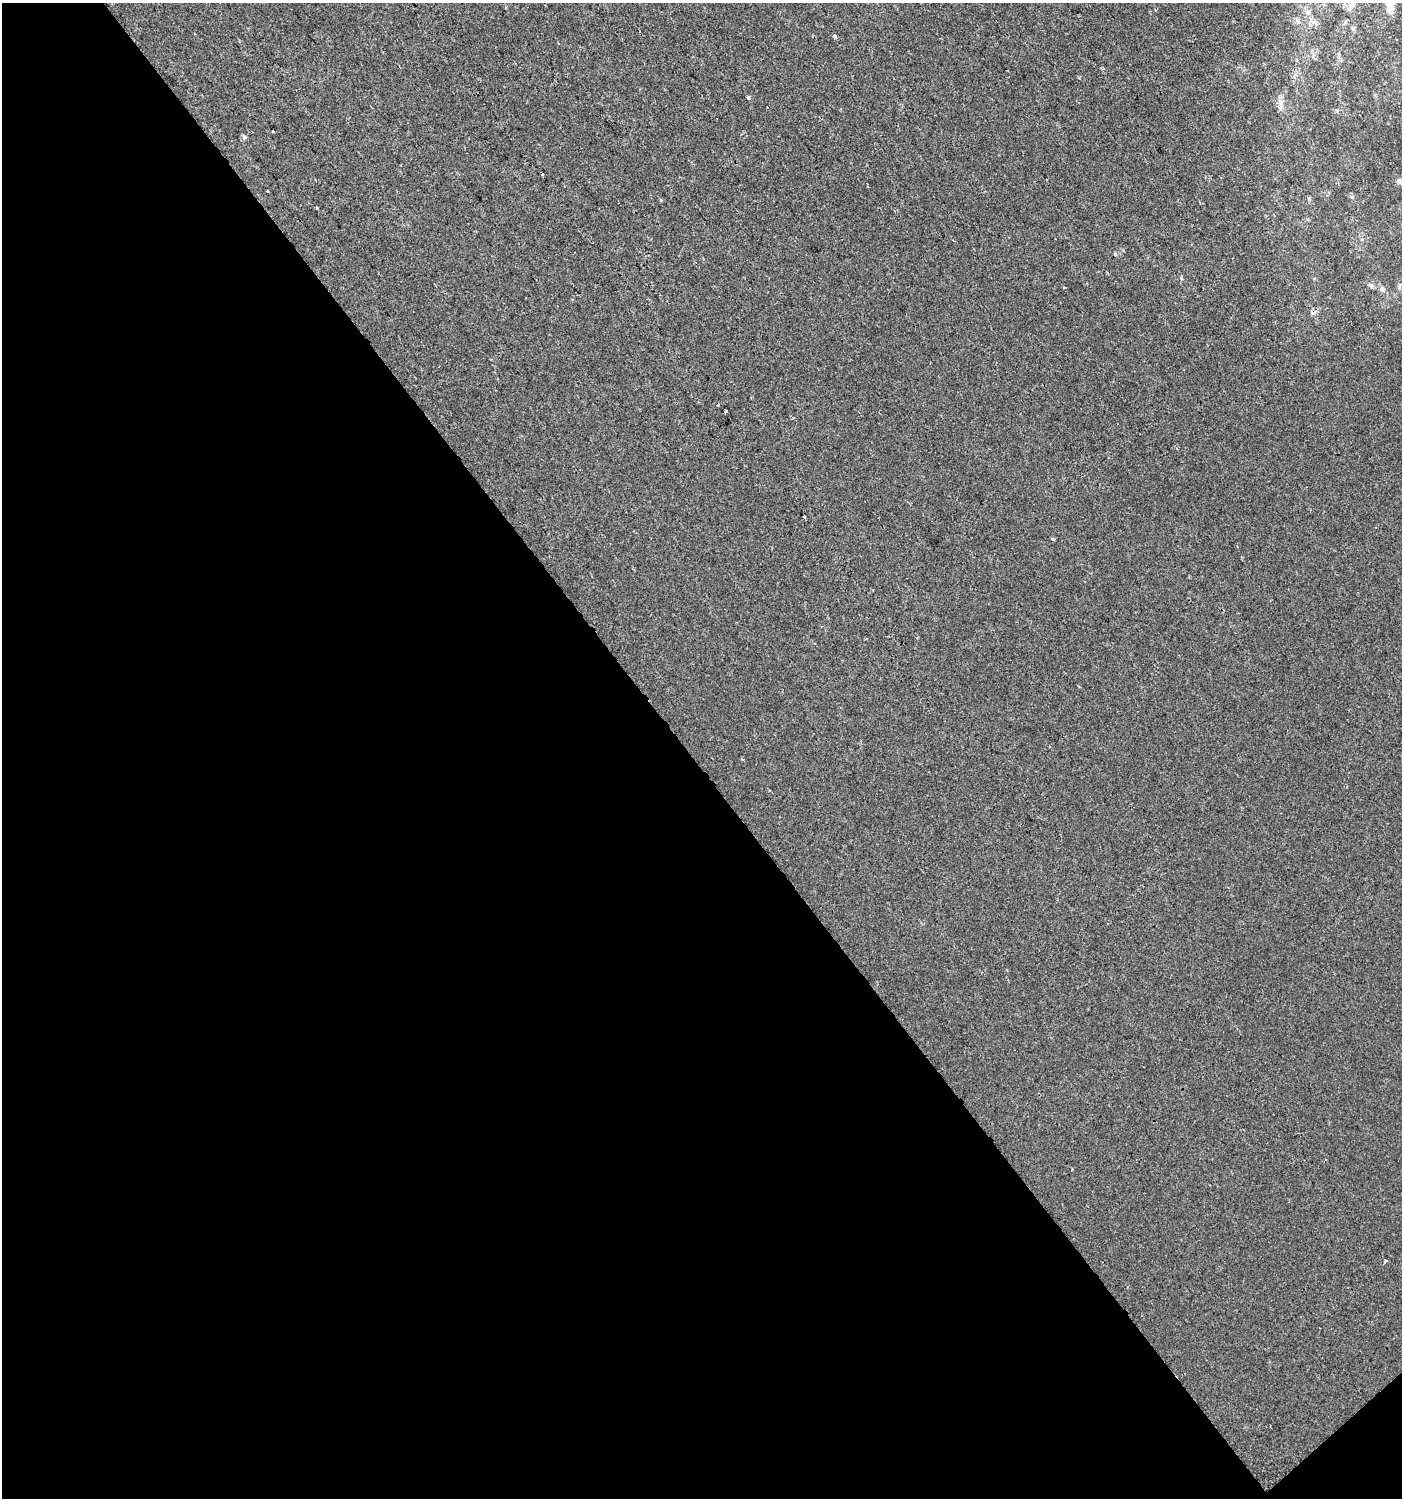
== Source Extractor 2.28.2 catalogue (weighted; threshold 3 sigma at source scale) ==
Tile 3 of 2 x 2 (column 1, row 2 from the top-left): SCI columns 97-1496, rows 1-1496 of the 2973 x 2992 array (HDU 1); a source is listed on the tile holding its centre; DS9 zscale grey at full resolution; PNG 1404 x 1500 px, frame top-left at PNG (2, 3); no overlay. Shown black and unused: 49% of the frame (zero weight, under 2 of 3 exposures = <1% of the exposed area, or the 3 px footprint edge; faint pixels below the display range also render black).
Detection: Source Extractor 2.28.2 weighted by HDU 2 'WHT'; one run over the whole footprint, this tile lists its part. Background -6.51e-05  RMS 0.0041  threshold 0.0183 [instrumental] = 3 sigma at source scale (4.5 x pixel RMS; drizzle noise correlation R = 1.50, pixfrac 1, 0.0396/0.0396 arcsec/px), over >= 5 px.
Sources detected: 19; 2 cosmic-ray / hot-pixel residue — not listed; the other 17 listed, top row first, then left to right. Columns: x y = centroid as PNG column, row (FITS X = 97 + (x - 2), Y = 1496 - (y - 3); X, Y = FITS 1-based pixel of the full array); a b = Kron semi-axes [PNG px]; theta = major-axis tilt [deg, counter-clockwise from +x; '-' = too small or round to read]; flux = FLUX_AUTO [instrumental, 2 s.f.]
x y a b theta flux
1350 6 13 6 77 2
1390 9 11 8 56 2.6
1308 12 8 7 - 1.5
1315 22 8 5 -19 1.3
835 36 5 4 - 0.64
748 97 5 4 - 0.51
1281 106 9 6 89 1.7
244 137 6 6 - 0.84
1400 181 7 6 - 1.2
268 191 3 3 - 0.75
1309 199 6 4 -72 0.6
661 200 3 3 - 1.1
1181 278 6 4 -71 0.44
1371 285 7 4 -18 0.79
1382 289 7 6 - 1.2
726 411 3 3 - 1.4
804 517 3 3 - 1.9
Unlisted compact peaks at least as high as the median listed source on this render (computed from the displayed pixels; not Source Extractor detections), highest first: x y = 1053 539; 317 208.